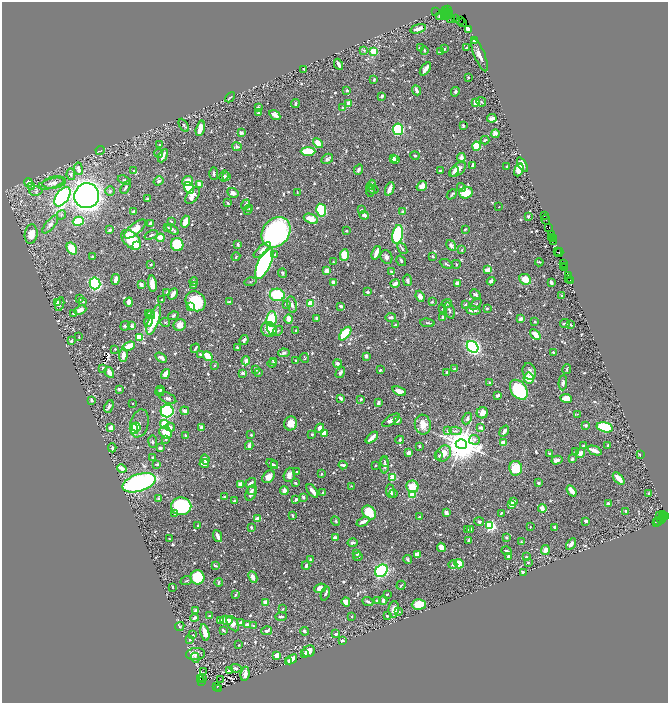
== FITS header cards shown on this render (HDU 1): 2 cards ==
NAXIS1  =                 1332
NAXIS2  =                 1401

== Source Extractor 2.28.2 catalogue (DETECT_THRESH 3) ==
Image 1332 x 1401 px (HDU 1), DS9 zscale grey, zoomed out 1/2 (1 PNG px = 2 x 2 image px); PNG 670 x 705 px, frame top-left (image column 1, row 1401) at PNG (2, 2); each listed source drawn as its Kron ellipse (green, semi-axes under 4 px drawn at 4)
Background 0.464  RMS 0.0094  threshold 0.0281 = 3 sigma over >= 5 px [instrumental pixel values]
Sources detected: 911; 54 cannot appear on this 1/2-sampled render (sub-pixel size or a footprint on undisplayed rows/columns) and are neither listed nor drawn; of the other 857, the 500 brightest by FLUX_AUTO listed and drawn (357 fainter detections omitted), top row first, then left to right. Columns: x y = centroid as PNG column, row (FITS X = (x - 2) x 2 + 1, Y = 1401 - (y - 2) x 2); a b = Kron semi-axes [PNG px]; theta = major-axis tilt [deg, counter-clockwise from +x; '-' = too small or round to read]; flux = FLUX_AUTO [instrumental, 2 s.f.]
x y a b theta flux
448 10 2 1 - 54
446 11 2 2 - 100
436 12 2 1 - 38
444 12 3 2 - 110
447 13 2 1 - 27
444 14 2 1 - 260
447 14 6 2 42 2.5
440 16 3 2 - 11
450 18 2 1 - 61
455 18 2 2 - 19
460 21 2 1 - 12
462 23 3 2 - 23
418 29 8 3 17 17
468 29 3 2 - 23
474 41 4 2 - 4.6
421 47 4 3 - 5.6
466 48 3 2 - 1.9
444 49 3 2 - 2.3
364 50 3 2 - 2.1
424 50 4 3 - 3
441 51 4 3 - 5.9
374 52 3 3 - 86
479 55 17 5 -68 15
338 64 6 2 -63 8.6
304 69 2 2 - 1.8
425 69 7 3 54 13
468 77 2 2 - 3.4
374 80 3 2 - 3.4
347 90 2 2 - 5.4
416 90 5 2 - 8.8
455 92 5 4 - 2.7
382 96 3 2 - 5.1
230 97 6 2 44 2
476 102 3 3 - 17
481 102 5 3 - 2.1
349 103 3 3 - 20
295 104 4 3 - 3.2
258 107 3 3 - 3.4
342 108 3 3 - 2.2
258 113 4 3 - 2.7
275 115 6 3 -31 8.5
492 118 5 4 - 5.1
184 125 7 3 -60 3.3
463 126 3 2 - 2.5
200 128 8 3 75 28
398 129 6 5 - 160
241 133 4 3 - 3.9
495 134 4 4 - 7.1
485 140 4 2 - 2.9
318 143 6 3 -44 27
160 145 3 3 - 2.6
476 146 4 3 - 52
237 147 5 4 - 4.6
100 151 4 2 - 1.9
308 151 7 3 0 54
159 153 4 3 - 2.7
163 156 7 2 63 11
415 156 5 3 - 2.6
461 157 4 3 - 10
393 158 4 3 - 6.4
327 159 6 4 29 4.4
396 160 2 2 - 1.8
473 165 4 3 - 4.2
522 165 8 3 -59 7.7
507 166 3 2 - 3.7
78 169 6 3 -81 8.3
359 169 5 3 - 4.3
458 169 9 5 40 16
133 170 3 2 - 1.9
440 170 3 2 - 2.4
519 170 7 3 68 39
454 172 6 4 56 5.1
71 174 5 3 - 4
214 174 6 2 -89 2.9
224 176 6 2 71 2.4
227 177 4 3 - 4.5
124 180 7 3 -19 2.6
158 181 5 4 - 5.4
187 181 6 5 - 18
28 183 5 4 - 7
54 183 12 6 9 11
51 184 13 5 16 10
199 184 4 2 - 16
372 185 5 3 - 2.9
422 186 5 4 - 19
31 187 3 3 - 4
126 187 7 3 59 3.8
189 188 6 4 -56 48
461 188 5 3 - 4
372 189 6 4 -18 3.2
390 189 7 3 68 17
36 191 6 4 12 5.2
110 191 5 4 - 2.9
370 191 6 3 -85 2
297 192 3 2 - 1.9
233 193 6 4 -28 11
466 193 7 6 - 43
452 194 6 3 49 2.4
87 196 12 12 - 1000
193 196 9 5 53 14
62 197 11 6 55 430
147 199 2 2 - 3.7
228 203 4 3 - 2.3
246 204 5 2 - 3.5
499 207 2 2 - 2.1
249 209 4 2 - 2.7
321 210 6 5 - 160
361 210 3 3 - 2.2
247 211 4 3 - 1.9
133 212 3 2 - 3.1
402 212 3 3 - 2.2
61 215 5 3 - 2.4
364 215 5 3 - 6.8
528 216 3 2 - 3.2
544 216 2 1 - 23
311 219 7 4 -22 22
546 219 5 2 - 30
78 221 5 4 - 68
171 222 3 2 - 2.2
185 222 6 4 73 17
50 224 11 4 51 6.6
150 224 4 4 - 4.7
549 227 2 1 - 11
168 228 3 3 - 2
135 229 13 5 39 30
173 229 7 3 -34 4.9
465 229 3 2 - 2.1
110 230 3 3 - 3.1
346 231 2 2 - 2.5
276 232 16 13 51 420
31 234 9 6 80 18
398 234 9 5 80 140
551 234 2 1 - 9.6
151 235 7 3 24 3
160 238 4 3 - 29
552 238 2 1 - 4.6
553 239 3 1 - 13
131 240 12 7 -45 66
554 241 3 1 - 26
177 244 7 6 - 68
137 245 3 2 - 82
238 245 4 2 - 3.7
451 245 6 4 -57 7
72 249 6 4 -55 35
402 249 6 3 -53 2.9
262 250 10 4 41 12
462 250 3 2 - 2.3
557 252 3 1 - 40
376 253 7 2 69 19
559 253 4 2 - 50
274 255 4 3 - 2.1
344 255 6 4 86 32
92 256 2 2 - 2.4
433 256 4 2 - 2.3
236 257 4 3 - 2.4
386 257 7 5 -66 6.8
401 261 5 3 - 3.2
333 262 2 2 - 1.9
539 262 4 2 - 2.8
151 264 2 2 - 3.4
264 264 17 6 65 590
446 264 7 2 -29 2.3
456 264 4 2 - 1.9
563 264 2 1 - 7.2
563 266 2 1 - 20
565 268 3 2 - 29
488 270 4 3 - 20
327 271 3 3 - 17
391 271 3 3 - 3.1
282 273 4 3 - 2
568 275 3 1 - 14
569 278 3 1 - 3.8
115 279 5 2 - 18
525 279 6 5 - 23
408 280 6 3 -80 4.7
570 280 2 1 - 5.3
491 281 4 3 - 4.9
194 282 4 3 - 4
250 282 6 3 15 2.2
551 282 4 2 - 6.6
95 283 6 5 - 360
334 283 4 3 - 17
395 283 5 2 - 10
457 283 4 3 - 8.9
152 284 8 3 -84 30
141 285 3 3 - 8.5
193 285 3 3 - 2.5
167 292 3 2 - 2
367 292 3 3 - 3.2
173 294 6 2 59 12
277 295 7 6 - 83
475 295 6 4 -42 5.7
420 296 5 4 - 10
562 296 2 2 - 3.6
80 298 4 2 - 3
162 300 2 2 - 1.8
83 301 3 3 - 3.9
195 301 11 9 -49 81
58 302 4 3 - 6.6
129 302 4 4 - 9
229 302 4 2 - 4.2
432 302 3 2 - 2.3
311 303 3 3 - 38
447 303 5 3 - 2.3
60 304 7 2 73 2.4
286 304 4 3 - 3.1
465 304 4 2 - 2.2
476 304 7 2 48 1.8
292 305 8 5 -78 6.9
191 306 3 3 - 75
341 306 3 2 - 6.3
487 308 3 3 - 2.6
442 309 2 2 - 2.3
80 310 6 4 23 11
449 310 9 4 -71 4.4
473 310 7 3 -4 13
148 313 3 2 - 4.2
73 314 3 2 - 1.8
151 315 4 3 - 3.6
173 316 5 3 - 4.1
391 317 5 3 - 4.6
443 317 4 3 - 3.7
317 318 3 2 - 4.1
271 319 7 5 80 76
289 319 5 3 - 20
521 319 3 3 - 9.1
154 320 16 5 70 66
149 321 6 3 73 13
535 321 3 2 - 2.6
165 322 5 4 - 2.8
427 323 7 2 -7 3
396 324 4 2 - 2.7
565 324 5 2 - 5.1
180 325 6 6 - 13
571 325 4 2 - 2.2
125 326 5 4 - 3.5
132 326 4 3 - 5.4
269 329 8 7 - 20
272 329 6 4 -56 14
278 331 6 3 44 2.5
296 331 4 2 - 2.5
345 334 8 4 50 92
535 335 6 4 -41 21
79 337 2 2 - 1.9
139 337 3 2 - 82
244 340 5 3 - 8.7
71 341 3 3 - 4
129 346 6 4 20 19
473 347 6 5 - 370
195 348 5 2 - 4
237 348 4 2 - 4.7
115 349 2 2 - 2.4
553 352 3 3 - 2.3
284 353 6 4 9 4
200 354 3 2 - 3.9
123 355 7 4 86 13
208 356 5 3 - 67
366 356 3 3 - 4.8
161 357 6 3 -33 7.5
305 358 5 2 - 2.5
296 360 2 2 - 2.1
246 361 4 3 - 7.5
273 361 3 3 - 3.7
272 363 4 3 - 2.8
337 363 4 3 - 5.1
214 366 2 2 - 3.6
102 368 3 2 - 4.3
255 369 2 2 - 5.6
454 369 3 3 - 1.8
567 369 5 2 - 1.9
380 370 3 2 - 4.2
529 371 8 6 -74 8.6
109 372 6 3 -58 15
259 372 3 3 - 2
447 372 3 2 - 5.3
243 373 3 3 - 5.8
340 373 6 3 58 5.1
166 374 5 3 - 23
529 378 6 5 - 25
490 383 3 2 - 2.5
563 383 7 3 86 4.3
119 389 3 2 - 5.9
161 389 3 3 - 4.2
519 390 11 7 -54 130
399 391 7 4 -22 17
160 392 4 4 - 3
498 395 4 2 - 5.5
168 398 9 5 -24 6.7
341 398 4 3 - 4.2
566 398 6 4 -8 18
361 399 3 2 - 3.6
91 400 3 2 - 7.9
133 403 2 2 - 1.8
378 403 3 2 - 8.2
109 406 7 3 70 6.9
167 411 6 6 - 380
185 411 4 3 - 8.7
482 413 6 5 - 12
578 414 3 3 - 1.8
467 419 6 4 63 5.4
391 420 10 3 34 12
397 420 4 2 - 7.6
139 423 14 9 77 12
290 423 7 6 - 20
164 424 4 4 - 40
423 425 10 8 -82 22
586 425 3 3 - 5.2
136 427 4 3 - 37
170 427 5 4 - 7.3
605 427 8 5 -15 140
111 428 4 3 - 15
202 428 4 3 - 8
320 428 5 4 - 10
480 428 3 2 - 6.2
134 429 5 4 - 74
448 431 4 3 - 4.1
455 431 6 4 -5 4.7
504 431 6 3 54 7.3
166 433 7 5 -43 30
312 434 3 2 - 3.5
324 434 3 3 - 19
186 435 3 2 - 2.2
251 435 3 3 - 2.2
372 438 7 2 42 15
166 439 3 2 - 1.8
400 440 4 3 - 3.2
474 440 5 4 - 4.3
153 442 6 3 -83 2.7
503 443 2 2 - 43
461 444 5 5 - 5800
608 445 3 2 - 2.3
249 446 4 2 - 9.3
419 446 2 2 - 2.5
584 446 2 2 - 6.2
112 448 4 2 - 4.9
160 448 3 3 - 5.4
595 450 8 2 -22 21
576 452 3 3 - 4.4
408 453 4 3 - 12
443 453 9 7 52 19
580 453 5 4 - 11
550 454 3 2 - 2.4
640 454 2 2 - 2.1
439 456 3 3 - 2.1
153 457 2 2 - 2.4
205 459 5 3 - 11
572 459 3 3 - 6.6
557 460 6 3 14 9.1
385 462 6 2 -78 2
157 464 3 2 - 3.5
204 464 4 3 - 9.2
272 464 6 3 -32 6.8
274 465 3 2 - 2.3
343 465 4 2 - 6
375 465 2 2 - 2.7
384 465 8 4 -88 5.8
516 468 7 6 - 43
122 469 5 2 - 19
297 472 3 2 - 3
321 474 3 2 - 2.4
289 475 7 5 72 10
268 477 7 5 47 14
393 477 3 2 - 66
619 479 7 3 -47 25
139 483 17 8 18 360
251 483 6 2 34 7.1
295 483 3 2 - 2.1
539 483 2 2 - 8.1
241 484 3 3 - 17
351 486 3 2 - 1.9
412 487 6 6 - 34
252 490 3 3 - 4.2
284 491 4 3 - 9.9
312 491 8 3 -53 10
390 491 7 3 -82 7.4
572 491 6 3 -55 16
251 493 8 5 66 8.7
323 493 3 3 - 2.4
393 494 4 3 - 2.9
649 494 3 2 - 4.2
412 495 3 3 - 32
224 497 2 2 - 2
303 497 3 3 - 4.2
159 498 3 3 - 3.9
296 499 3 2 - 4.5
235 501 3 2 - 5
514 501 4 3 - 2
608 504 2 2 - 17
512 505 4 3 - 28
181 506 10 9 - 160
542 508 4 2 - 19
626 511 2 2 - 3.6
446 512 3 3 - 8.8
174 513 3 3 - 2.7
369 513 8 6 -45 42
501 513 4 2 - 2.2
663 514 2 1 - 96
292 515 4 2 - 2.5
659 516 3 1 - 7.7
662 516 3 1 - 220
419 517 2 2 - 7.3
665 517 2 1 - 11
258 519 3 3 - 22
661 520 4 3 - 96
336 521 5 3 - 2.3
479 521 5 3 - 3.4
586 521 3 3 - 6
658 521 4 1 - 19
363 522 7 3 25 11
657 522 2 1 - 11
198 525 3 2 - 2.4
490 526 3 3 - 350
251 527 3 2 - 4.1
530 527 2 2 - 1.9
554 527 3 2 - 9.3
471 529 4 2 - 1.9
467 530 3 2 - 1.9
218 536 6 3 -68 8.9
506 537 3 3 - 2.5
335 538 3 2 - 8
169 539 2 2 - 1.8
468 540 4 2 - 2.8
521 542 2 2 - 2.6
353 543 5 3 - 5.1
571 544 6 3 59 8.5
441 547 5 3 - 19
545 550 5 4 - 14
506 551 5 2 - 2.8
357 553 3 3 - 5.9
417 554 3 3 - 27
508 556 3 3 - 3.9
358 557 5 3 - 2.4
526 557 2 2 - 2.4
310 559 3 3 - 2.9
408 560 4 3 - 3.7
528 562 3 3 - 2.5
459 564 5 4 - 38
306 565 4 3 - 4.8
453 565 4 3 - 3
215 566 4 2 - 3.4
381 571 7 5 46 250
523 572 3 2 - 5.2
198 577 7 7 - 110
253 577 6 3 -64 12
186 581 6 3 21 2.3
219 583 4 2 - 2.1
401 585 5 2 - 2
173 587 3 2 - 2
320 588 6 4 20 13
325 593 7 2 70 4.6
387 594 2 2 - 2.5
235 595 4 3 - 2.8
368 601 5 2 - 4.6
377 601 4 3 - 5
383 601 4 3 - 6.1
346 602 4 4 - 18
265 603 2 2 - 36
419 604 7 5 4 43
283 609 2 2 - 2.6
394 609 8 5 84 11
196 610 3 2 - 12
399 612 4 3 - 2
210 616 2 2 - 4.1
352 616 2 2 - 2.1
387 616 3 2 - 2
281 617 5 3 - 4.9
194 618 4 2 - 7.3
221 620 4 3 - 21
226 620 6 4 -14 14
241 623 4 2 - 9.5
233 624 8 5 -56 11
247 625 3 3 - 12
253 626 2 2 - 1.8
180 627 5 4 - 2.1
223 630 3 2 - 4.5
267 631 5 3 - 5.1
304 631 4 3 - 3
205 632 8 3 -78 18
336 634 4 2 - 3.7
193 635 3 2 - 2.1
190 640 3 3 - 2.1
342 641 3 2 - 4.6
239 645 2 2 - 1.9
309 651 6 5 - 12
305 653 2 2 - 14
195 654 9 6 6 13
277 655 4 3 - 14
195 658 5 2 - 2.1
291 659 6 3 39 11
289 661 3 2 - 5.8
235 668 6 3 -9 4.6
229 671 2 2 - 13
203 672 2 1 - 4.1
245 674 7 4 83 9.8
200 679 2 1 - 32
202 679 2 2 - 34
220 679 2 1 - 2.6
201 681 2 2 - 120
217 686 3 1 - 23
218 689 2 1 - 120
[357 fainter detections neither listed nor drawn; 54 sub-pixel or undisplayed-footprint detections neither listed nor drawn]